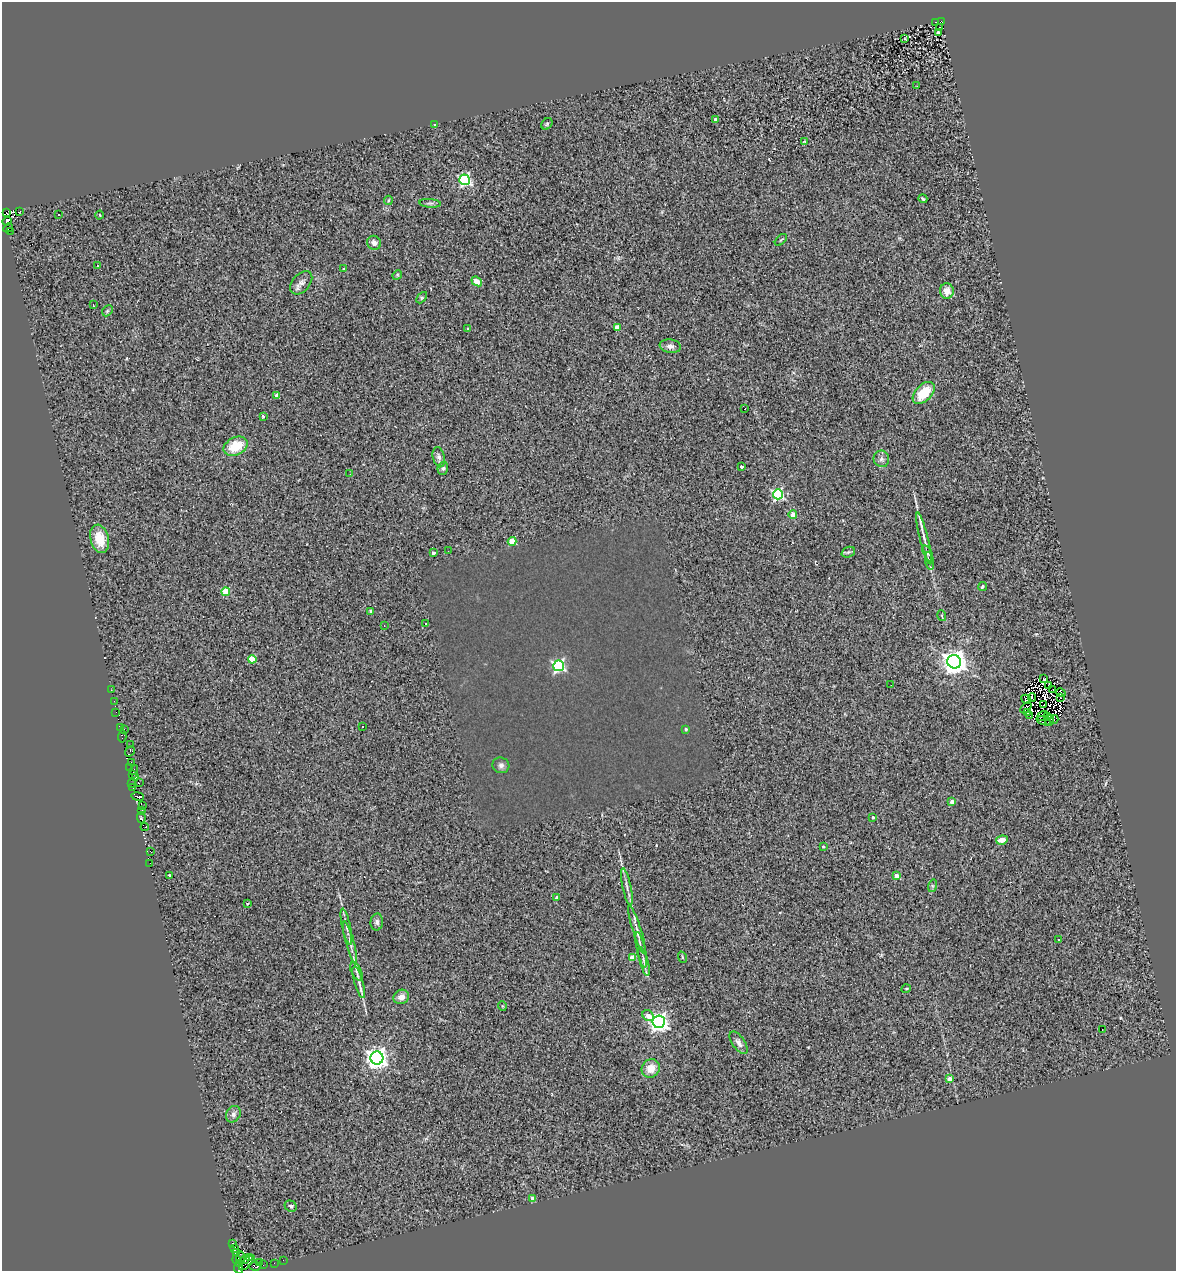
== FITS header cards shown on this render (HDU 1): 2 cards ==
NAXIS1  =                 1174
NAXIS2  =                 1269

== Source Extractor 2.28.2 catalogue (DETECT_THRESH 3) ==
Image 1174 x 1269 px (HDU 1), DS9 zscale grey, 1 PNG px = 1 image px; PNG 1178 x 1273 px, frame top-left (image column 1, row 1269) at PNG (2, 2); each listed source drawn as its Kron ellipse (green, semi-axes under 4 px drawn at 4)
Background 0.228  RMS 0.15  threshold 0.464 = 3 sigma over >= 5 px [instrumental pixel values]
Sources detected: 172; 16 with non-positive FLUX_AUTO (blend fragments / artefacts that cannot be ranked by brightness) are neither listed nor drawn; the other 156 listed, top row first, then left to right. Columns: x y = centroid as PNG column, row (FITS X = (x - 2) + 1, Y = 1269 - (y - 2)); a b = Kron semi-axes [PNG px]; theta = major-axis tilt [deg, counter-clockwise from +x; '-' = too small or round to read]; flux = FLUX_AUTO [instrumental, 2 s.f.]
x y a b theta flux
936 22 3 2 - 14
941 22 4 3 - 160
939 28 3 2 - 9
938 32 3 3 - 12
905 39 3 2 - 6.3
917 86 3 2 - 9.2
715 119 3 3 - 37
547 124 6 5 - 15
435 125 3 3 - 11
805 141 3 3 - 20
465 180 5 5 - 1600
923 199 4 3 - 19
388 200 5 4 - 16
430 203 11 4 -3 23
20 211 3 2 - 8.6
6 213 4 4 - 150
59 214 3 2 - 11
100 215 4 3 - 7.3
7 221 5 3 - 4000
8 228 5 2 - 90
11 231 2 2 - 8.7
781 240 7 2 44 11
374 243 7 6 - 49
97 265 3 2 - 18
344 269 3 3 - 17
397 275 5 4 - 12
477 281 6 4 -38 130
301 283 13 8 49 56
947 291 8 7 - 100
422 298 6 4 46 16
93 305 4 2 - 26
107 311 6 4 46 14
617 328 4 4 - 130
468 329 3 3 - 15
670 346 10 6 -8 57
924 393 13 8 46 300
277 396 3 3 - 37
745 409 3 2 - 24
263 417 3 3 - 24
236 446 13 8 27 280
439 457 10 6 -78 35
881 459 8 7 - 37
741 467 4 3 - 47
443 468 7 5 74 21
350 474 2 2 - 6.1
778 494 5 5 - 1100
793 515 4 4 - 130
100 539 14 9 -74 200
924 539 26 4 -76 82
512 541 4 4 - 260
448 551 2 2 - 6.1
848 552 7 5 22 20
433 553 3 3 - 28
928 553 8 4 -67 23
930 561 9 3 -79 26
982 586 5 4 - 22
226 592 4 4 - 350
370 611 3 3 - 13
942 616 5 3 - 9.9
425 623 3 2 - 17
384 626 2 2 - 6.1
252 659 4 4 - 310
954 662 7 6 - 10000
559 666 5 5 - 1500
1044 679 2 2 - 28
891 685 3 2 - 8.2
1049 686 4 2 - 17
111 690 2 2 - 15
1053 690 3 2 - 4.5
1061 693 5 3 - 27
1032 698 4 2 - 12
1061 698 2 2 - 17
1026 699 5 3 - 53
114 701 2 2 - 13
1044 705 4 2 - 8.2
1026 708 6 3 43 3.7
116 712 2 2 - 9.2
1027 713 2 2 - 7
1030 716 3 2 - 8.3
1042 716 6 2 36 16
1048 717 4 2 - 8.4
1054 719 4 3 - 2500
1044 721 7 3 -17 21
1050 721 5 2 - 18
362 727 3 3 - 75
120 728 3 3 - 1200
124 729 4 3 - 66
686 729 4 3 - 18
122 736 6 4 84 47
130 745 3 2 - 12
130 751 5 3 - 260
131 762 3 2 - 70
501 765 8 7 - 34
130 768 3 2 - 19
134 770 5 3 - 120
132 775 3 2 - 58
135 778 3 2 - 39
139 783 3 2 - 220
132 784 3 2 - 81
133 788 3 2 - 50
138 796 6 3 -9 450
952 802 4 3 - 76
142 806 3 2 - 50
142 811 3 2 - 44
873 817 3 3 - 14
141 818 6 4 -85 290
145 827 4 4 - 150
1002 840 6 4 8 83
823 847 3 3 - 12
151 852 3 2 - 32
150 863 2 2 - 7.7
169 875 3 3 - 11
897 876 4 4 - 88
932 886 6 4 72 17
627 887 19 3 -78 44
557 898 4 3 - 35
248 904 3 2 - 8.4
377 922 8 6 86 30
346 927 18 3 -78 47
637 930 25 4 -72 64
1059 940 3 2 - 13
350 943 22 4 -75 62
641 950 18 3 -78 50
682 957 6 3 -72 10
632 958 4 4 - 170
644 961 15 4 -74 35
356 971 10 5 -65 33
359 982 16 4 -74 51
906 989 5 3 - 8.8
401 997 8 7 - 72
502 1006 5 3 - 8.6
648 1016 6 5 - 95
659 1022 6 6 - 5000
1102 1029 2 2 - 68
739 1043 13 6 -55 47
377 1058 6 6 - 6800
651 1068 9 8 - 120
949 1079 4 3 - 74
233 1114 9 7 57 39
533 1199 4 4 - 95
291 1206 6 5 - 17
233 1243 3 2 - 100
235 1248 4 3 - 1400
236 1253 3 2 - 280
241 1258 6 2 -86 810
249 1258 4 3 - 2300
245 1259 4 2 - 250
237 1260 5 4 - 870
283 1260 2 2 - 17
247 1263 10 3 42 940
260 1263 3 3 - 400
274 1263 2 2 - 5.5
240 1264 3 2 - 400
263 1265 2 2 - 24
255 1266 6 3 -3 110
239 1268 5 4 - 1500
At the frame edge (FLAGS 8, measured only in part): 1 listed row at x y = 239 1268
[16 non-positive-flux detections neither listed nor drawn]